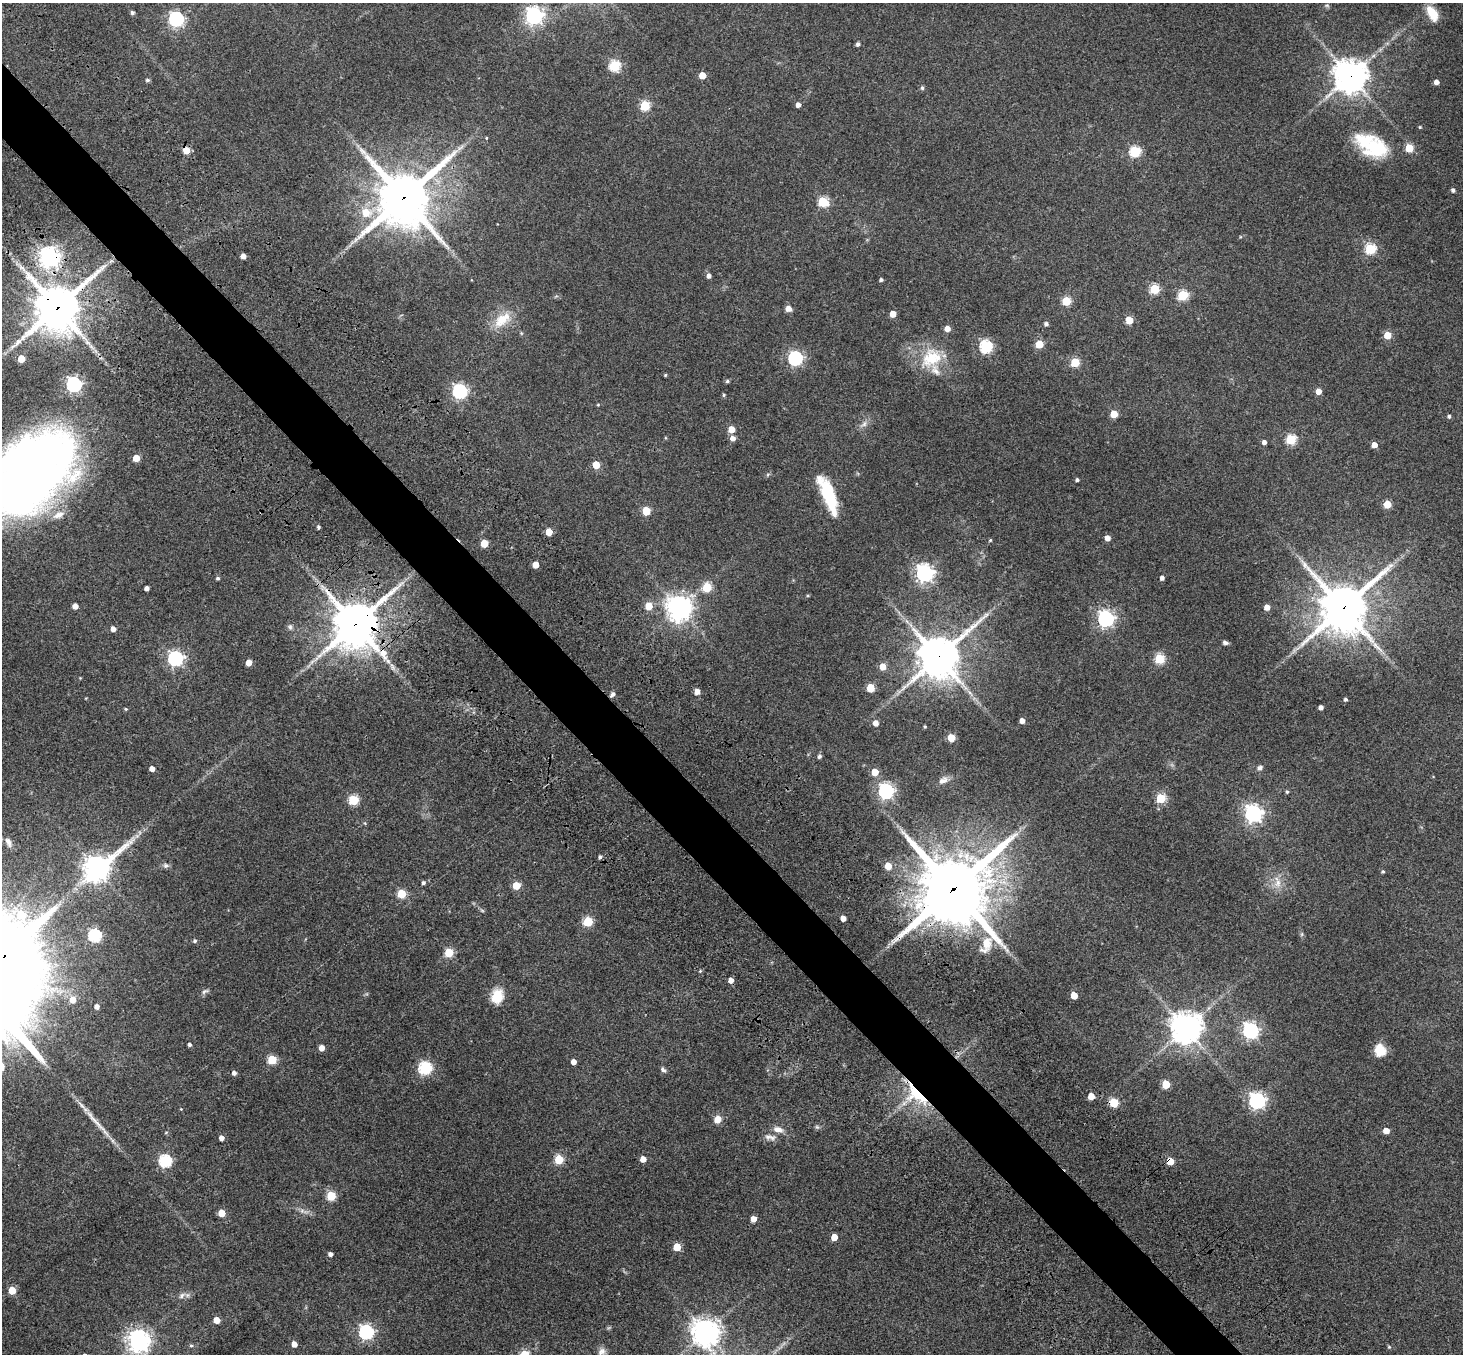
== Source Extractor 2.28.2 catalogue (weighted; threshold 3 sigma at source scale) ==
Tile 11 of 4 x 4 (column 3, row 3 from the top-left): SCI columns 3105-4565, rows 1821-3172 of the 6205 x 6204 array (HDU 1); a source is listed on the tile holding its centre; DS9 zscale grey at full resolution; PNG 1465 x 1356 px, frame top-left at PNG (2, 3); no overlay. Shown black and unused: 4% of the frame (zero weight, under 3 of 4 exposures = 9% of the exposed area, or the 3 px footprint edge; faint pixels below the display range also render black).
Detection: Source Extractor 2.28.2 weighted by HDU 2 'WHT'; one run over the whole footprint, this tile lists its part. Background 0.0446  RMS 0.0054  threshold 0.0243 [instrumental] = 3 sigma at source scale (4.5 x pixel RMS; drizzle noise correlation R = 1.50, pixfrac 1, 0.05/0.05 arcsec/px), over >= 5 px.
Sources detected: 194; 2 too faint to see at this stretch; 2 cosmic-ray / hot-pixel residue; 1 long thin detection or spike segment (spike, bleed or trail) — not listed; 3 inside a brighter listed object's ellipse — not listed separately; the other 186 listed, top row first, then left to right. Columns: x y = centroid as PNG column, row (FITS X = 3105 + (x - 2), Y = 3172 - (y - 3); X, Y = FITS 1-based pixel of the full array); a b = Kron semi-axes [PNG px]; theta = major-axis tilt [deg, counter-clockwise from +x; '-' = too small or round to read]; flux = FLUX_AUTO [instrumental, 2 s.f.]
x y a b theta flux
1327 5 6 5 - 0.83
132 13 5 4 - 0.94
1432 14 18 10 -60 11
534 16 7 7 - 220
176 19 6 6 - 110
858 44 4 4 - 1.6
614 66 6 5 - 50
702 75 5 5 - 9.2
1350 76 10 10 - 930
147 80 5 4 - 1
1436 82 4 4 - 3.3
922 88 5 4 - 0.96
798 105 4 4 - 2.6
645 106 5 5 - 34
1420 127 4 4 - 0.54
486 138 4 3 - 0.46
1371 145 39 21 -28 34
1409 148 5 5 - 22
186 150 5 5 - 7.8
1135 151 6 5 - 49
1453 190 4 4 - 1.4
404 198 19 17 38 3000
823 202 6 5 - 34
1370 249 5 5 - 48
243 256 4 4 - 3.4
49 257 7 7 - 320
709 276 5 4 - 2.1
881 280 4 3 - 1.1
1155 289 5 5 - 33
1182 295 5 5 - 39
1066 301 5 5 - 25
57 308 17 14 48 1900
788 308 5 5 - 4.4
893 314 5 4 - 6.9
502 320 27 14 39 13
1129 320 5 5 - 11
1046 324 4 4 - 1.6
947 329 5 4 - 4.9
521 333 6 4 -72 0.58
1387 335 5 5 - 12
1039 344 5 5 - 17
986 347 6 6 - 75
795 358 6 6 - 110
931 358 29 23 34 22
21 359 5 5 - 11
1075 362 5 5 - 24
665 375 4 3 - 0.58
727 381 5 4 - 0.92
74 384 6 6 - 140
459 391 6 6 - 120
1318 391 5 4 - 5.1
724 395 5 4 - 0.69
598 405 4 4 - 0.48
1114 414 5 5 - 12
1449 416 4 4 - 1.1
864 424 12 7 45 2.4
731 429 5 5 - 8.3
733 438 5 5 - 3.2
1291 439 5 5 - 36
1264 442 4 4 - 2.1
1374 445 4 4 - 4.7
136 458 5 5 - 10
596 465 5 5 - 12
29 474 84 53 45 550
768 474 6 4 19 0.75
1077 480 4 3 - 1.2
828 495 38 11 -69 31
1387 504 5 5 - 13
646 511 5 5 - 18
318 527 4 3 - 1
549 532 5 5 - 9.4
1107 538 5 4 - 3.4
990 540 4 4 - 0.6
484 543 5 5 - 15
535 565 5 4 - 6.5
924 573 7 6 - 230
218 578 4 4 - 1
1162 578 4 4 - 2.3
707 587 5 5 - 25
147 588 4 4 - 2.3
808 596 6 3 8 0.6
75 606 5 4 - 3.5
649 606 5 5 - 11
1267 607 4 4 - 5
679 608 8 8 - 570
1343 608 17 16 - 2100
1105 619 6 6 - 180
355 624 16 15 - 1800
290 627 8 7 - 1.4
113 629 4 4 - 3.3
1225 643 6 4 -13 1.4
938 657 14 12 44 1700
175 658 6 6 - 140
1159 659 5 5 - 38
249 663 5 4 - 5.9
883 667 5 5 - 6.9
80 678 4 4 - 0.37
870 688 5 5 - 17
697 691 5 5 - 4.2
612 694 7 5 48 1.6
1346 699 4 4 - 1.1
1321 707 4 4 - 2.2
126 709 4 3 - 0.66
1022 721 4 4 - 3.4
876 723 5 4 - 3.7
925 727 4 3 - 0.57
951 738 5 5 - 13
819 756 5 4 - 1.3
1260 768 8 6 25 1.3
152 769 4 4 - 3.5
875 772 5 5 - 9.5
943 780 14 8 22 3.1
886 791 6 6 - 150
1287 792 4 4 - 0.81
1161 798 5 5 - 29
353 800 5 5 - 36
1253 813 7 6 - 220
137 836 7 6 - 1.4
8 842 14 6 -64 2.4
600 857 5 5 - 1.1
166 865 8 6 -12 1.6
888 866 5 5 - 7.6
97 868 13 8 39 580
1383 871 4 4 - 0.72
1277 882 20 9 -80 5.9
423 883 4 4 - 1.1
516 885 5 5 - 15
953 889 24 24 - 4100
401 894 5 5 - 24
482 910 7 5 -30 0.77
843 918 5 4 - 4.3
588 921 5 5 - 33
1302 934 7 4 89 0.82
95 936 6 6 - 76
195 941 5 5 - 1.1
449 953 5 5 - 24
700 971 5 3 - 0.59
205 991 11 5 24 1.4
1074 995 5 4 - 10
497 996 17 13 76 9.8
73 1000 5 5 - 6.3
97 1007 4 4 - 2.2
1186 1028 10 10 - 840
1250 1031 7 6 - 160
189 1045 4 4 - 1.1
321 1048 4 4 - 4.6
1380 1050 15 13 -75 7.8
272 1060 5 5 - 28
573 1062 4 4 - 3.7
425 1068 7 6 - 78
663 1070 9 5 -43 1.3
234 1073 5 5 - 2
1166 1084 5 5 - 18
917 1094 38 27 -30 35
1091 1096 5 4 - 8.5
1257 1101 6 6 - 180
1114 1102 5 5 - 28
181 1109 3 3 - 0.36
717 1119 7 7 - 5.3
817 1127 6 6 - 0.94
778 1129 15 8 -12 3.9
1386 1131 5 4 - 6.1
166 1132 5 3 - 0.55
768 1137 12 9 -39 2.9
221 1138 4 4 - 2.9
559 1159 5 5 - 27
643 1159 5 4 - 5.5
165 1161 6 6 - 72
1170 1161 5 5 - 13
331 1196 5 5 - 27
302 1211 7 6 - 1.6
222 1213 5 5 - 11
753 1219 5 4 - 5.6
834 1237 5 5 - 7.9
677 1247 5 5 - 14
330 1254 4 4 - 2.1
12 1290 5 5 - 13
182 1295 11 6 40 2.2
217 1320 5 4 - 7.6
366 1332 6 6 - 130
706 1332 10 9 - 600
139 1341 8 7 - 410
294 1344 5 4 - 3.7
191 1345 5 4 - 0.72
1389 1347 5 5 - 0.64
602 1352 12 9 48 2.7
Overlapping masked pixels (flux is a lower limit): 13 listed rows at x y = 1350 76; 186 150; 404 198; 49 257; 57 308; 1343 608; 355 624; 938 657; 612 694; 953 889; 917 1094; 1114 1102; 1170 1161
Isophote crosses this tile's border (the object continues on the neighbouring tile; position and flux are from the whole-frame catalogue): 4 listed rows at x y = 29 474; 706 1332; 139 1341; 602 1352